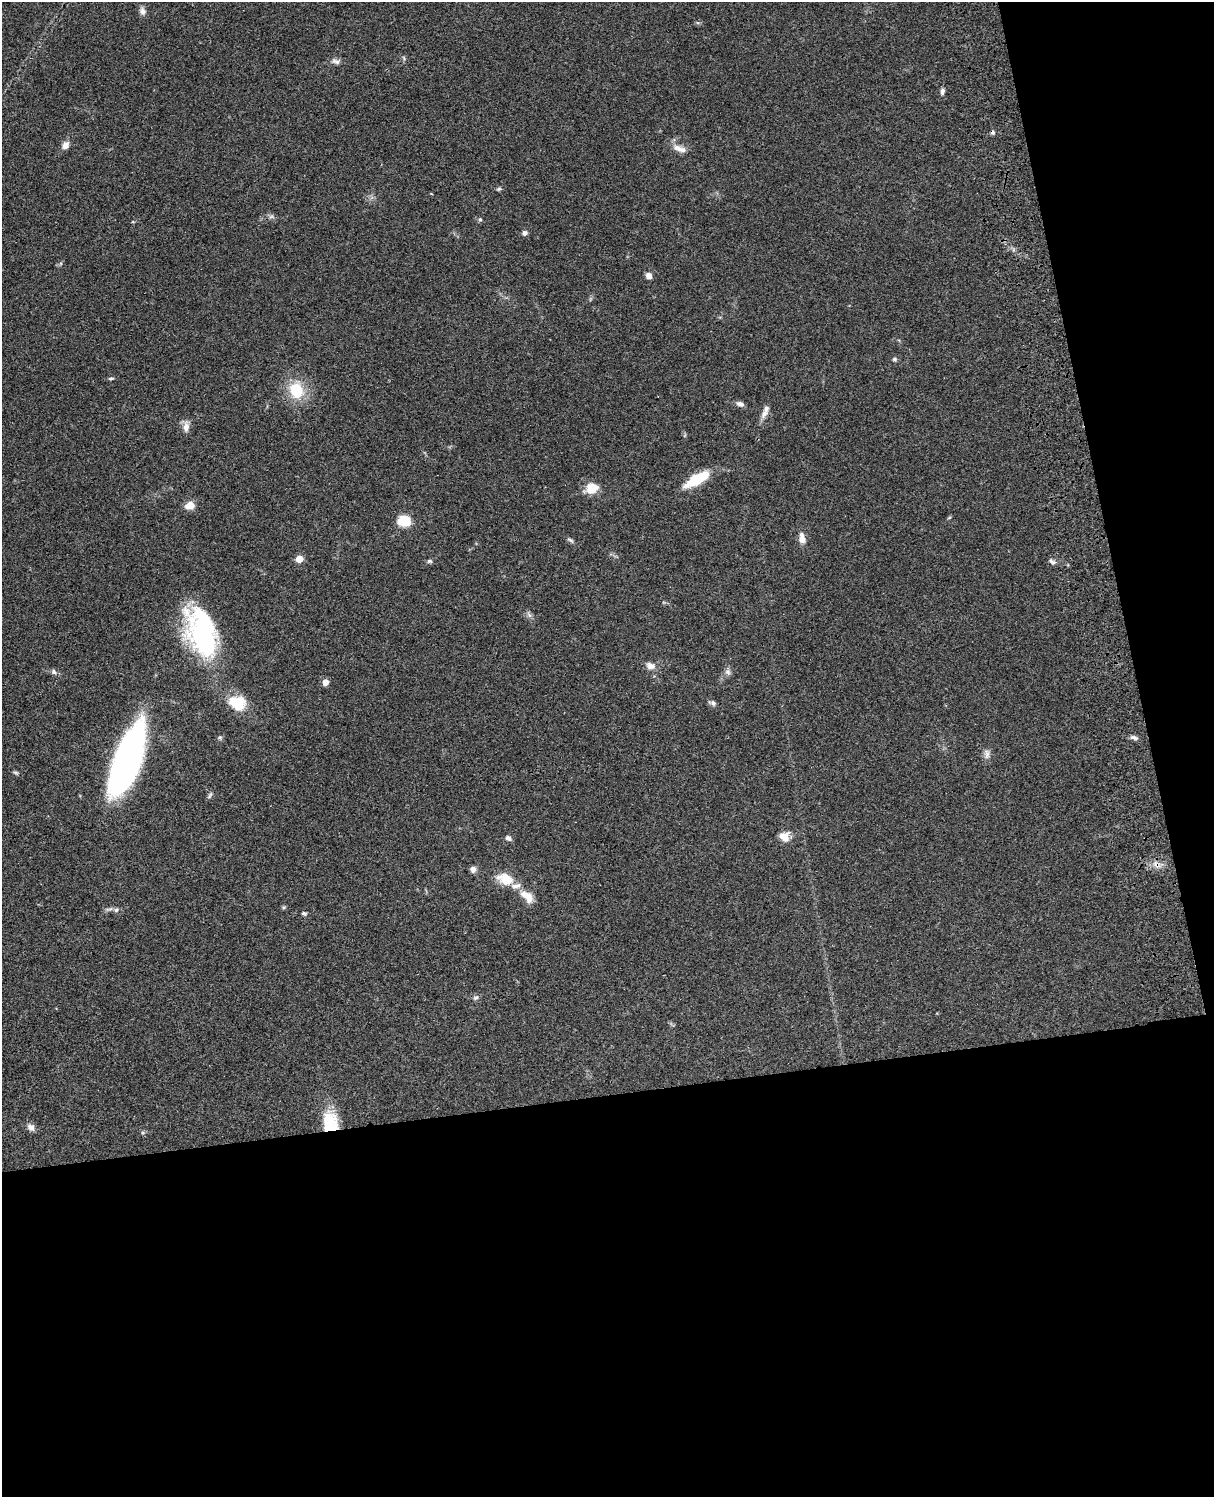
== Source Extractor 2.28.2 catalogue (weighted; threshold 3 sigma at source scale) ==
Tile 12 of 4 x 3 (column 4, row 3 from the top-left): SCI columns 3757-4968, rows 278-1772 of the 5087 x 4927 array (HDU 1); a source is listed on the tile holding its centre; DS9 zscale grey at full resolution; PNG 1216 x 1499 px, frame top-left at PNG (2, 2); no overlay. Shown black and unused: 33% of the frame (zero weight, under 3 of 4 exposures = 6% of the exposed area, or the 3 px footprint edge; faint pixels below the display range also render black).
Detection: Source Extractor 2.28.2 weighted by HDU 2 'WHT'; one run over the whole footprint, this tile lists its part. Background 0.0986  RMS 0.0064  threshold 0.0289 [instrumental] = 3 sigma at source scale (4.5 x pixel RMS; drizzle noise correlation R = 1.50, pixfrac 1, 0.05/0.05 arcsec/px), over >= 5 px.
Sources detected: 57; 1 too faint to see at this stretch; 1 inside a brighter object's white glare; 2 cosmic-ray / hot-pixel residue — not listed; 5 inside a brighter listed object's ellipse — not listed separately; the other 48 listed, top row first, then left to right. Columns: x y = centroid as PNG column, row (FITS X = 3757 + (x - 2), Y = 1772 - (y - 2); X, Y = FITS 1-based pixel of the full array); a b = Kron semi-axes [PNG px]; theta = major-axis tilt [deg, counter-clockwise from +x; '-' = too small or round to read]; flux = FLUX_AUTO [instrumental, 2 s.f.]
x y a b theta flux
142 11 11 8 -74 2.7
336 61 13 6 -18 2.4
942 91 8 5 80 1.8
65 145 9 7 66 3.9
680 149 20 8 -19 5.4
499 189 6 5 - 1
480 219 6 4 -68 0.99
524 233 7 6 - 2
649 276 7 6 - 3.2
894 359 5 5 - 1.2
111 378 8 3 5 0.97
296 390 20 17 -64 21
740 404 10 6 -21 2.5
764 414 13 8 51 3.6
186 427 14 8 -90 4.3
697 479 30 10 30 22
592 488 14 11 23 11
190 505 11 8 15 5.8
404 521 12 9 -7 18
802 538 15 8 -84 4.3
570 540 11 4 -32 1.4
299 559 5 5 - 14
430 561 7 5 -1 1.2
1052 561 10 5 -44 1.6
529 615 7 4 -71 1.5
203 638 51 28 -58 92
650 666 13 9 -19 4.1
54 672 8 6 -42 1.9
728 672 8 7 - 2.2
325 682 6 5 - 4.4
240 702 21 15 -68 13
713 703 9 6 -27 1.8
1134 737 11 6 -21 1.9
987 754 14 7 -81 3.1
127 760 66 22 70 220
15 772 7 4 -18 1.1
210 795 10 4 58 1.3
784 836 12 11 - 6.4
508 838 8 6 -24 2
473 869 7 7 - 2.9
505 879 20 13 -21 14
525 895 20 10 -20 7.1
284 907 5 5 - 0.91
116 910 6 6 - 1.5
304 913 6 5 - 1.2
476 998 7 5 4 1.5
330 1122 25 18 -86 23
31 1127 10 8 -47 3.2
Overlapping masked pixels (flux is a lower limit): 2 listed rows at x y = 127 760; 330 1122